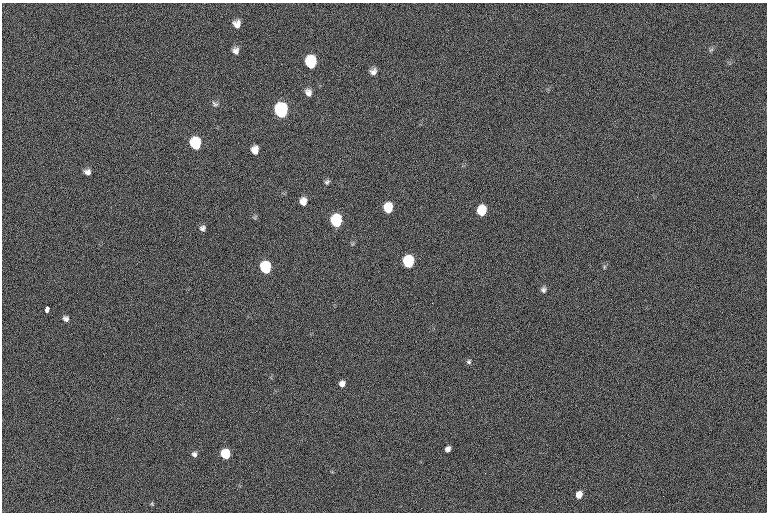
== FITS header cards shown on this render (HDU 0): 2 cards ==
NAXIS1  =                 765  / length of data axis 1
NAXIS2  =                 510  / length of data axis 2

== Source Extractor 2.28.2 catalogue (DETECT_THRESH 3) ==
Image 765 x 510 px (HDU 0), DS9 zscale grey, 1 PNG px = 1 image px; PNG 769 x 514 px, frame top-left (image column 1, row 510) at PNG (2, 3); no overlay
Background 34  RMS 13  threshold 40.1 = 3 sigma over >= 5 px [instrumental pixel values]
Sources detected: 32; all 32 listed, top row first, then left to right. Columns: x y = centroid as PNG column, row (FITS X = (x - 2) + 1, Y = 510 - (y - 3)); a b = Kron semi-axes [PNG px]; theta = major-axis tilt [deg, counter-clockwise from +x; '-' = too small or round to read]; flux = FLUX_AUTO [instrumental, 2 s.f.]
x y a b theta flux
237 24 7 7 - 5800
711 50 7 5 30 1700
236 51 7 7 - 3900
311 62 9 8 - 57000
373 72 9 7 42 4300
308 92 9 7 -63 4500
215 104 9 6 -40 2300
281 110 9 8 - 160000
195 143 9 8 - 57000
255 150 7 6 - 7800
87 172 7 6 - 4000
327 182 7 6 - 2000
303 201 8 7 - 7400
388 208 8 7 - 26000
481 210 8 7 - 28000
255 217 7 4 72 1300
336 221 8 7 - 85000
202 228 7 6 - 2700
408 261 8 7 - 79000
265 267 8 7 - 76000
604 267 6 3 72 1200
543 290 7 7 - 2800
47 309 5 3 - 8900
66 318 7 6 - 2900
469 362 6 6 - 1700
342 384 6 5 - 4600
448 449 5 5 - 3900
194 454 6 6 - 2800
225 454 7 6 - 45000
579 495 7 5 64 9000
663 496 2 2 - 3600
152 504 6 4 -47 1100